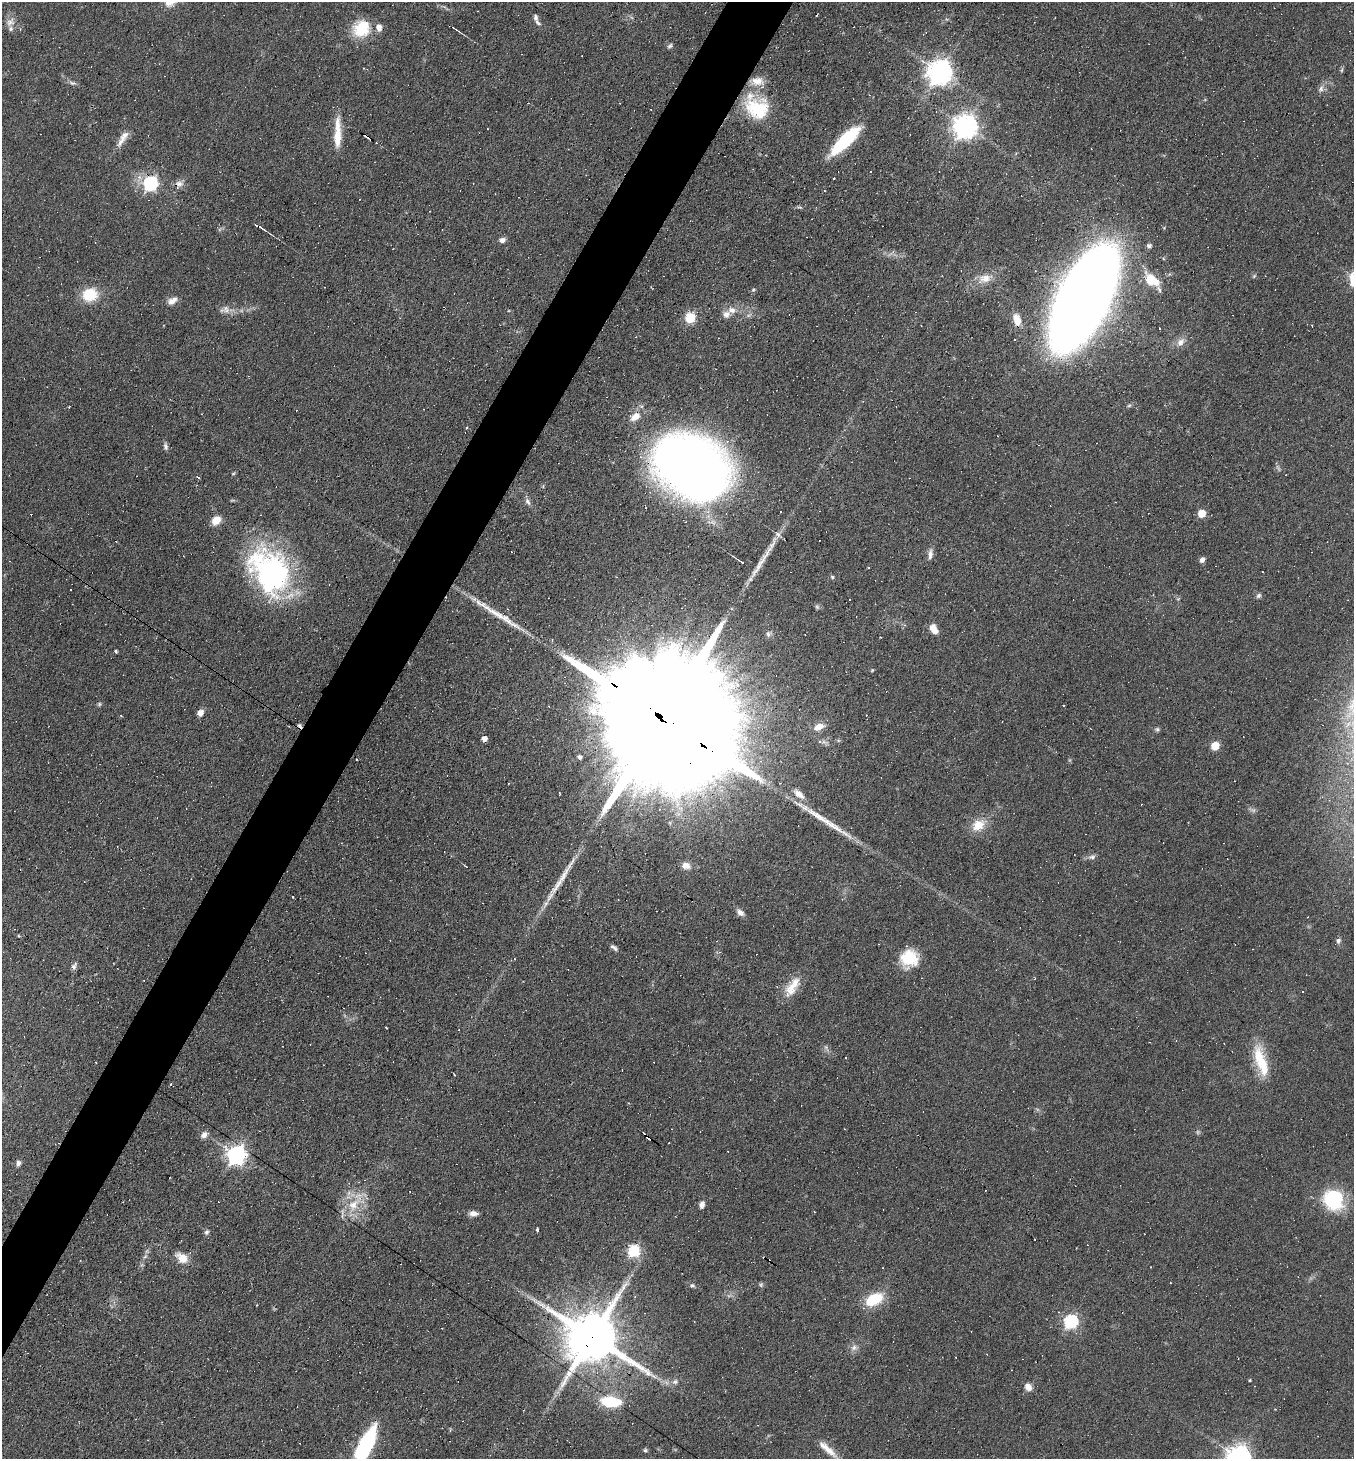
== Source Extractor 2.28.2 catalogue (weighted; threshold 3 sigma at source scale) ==
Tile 7 of 4 x 4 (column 3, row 2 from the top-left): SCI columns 2987-4338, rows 2913-4369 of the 5834 x 5825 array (HDU 1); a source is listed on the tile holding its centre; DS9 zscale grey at full resolution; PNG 1356 x 1461 px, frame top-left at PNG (2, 2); no overlay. Shown black and unused: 4% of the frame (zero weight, under 5 of 9 exposures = <1% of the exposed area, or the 3 px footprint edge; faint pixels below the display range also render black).
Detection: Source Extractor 2.28.2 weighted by HDU 2 'WHT'; one run over the whole footprint, this tile lists its part. Background 0.104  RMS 0.0049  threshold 0.0201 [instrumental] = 3 sigma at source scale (4.09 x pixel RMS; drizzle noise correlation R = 1.36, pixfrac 0.8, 0.05/0.05 arcsec/px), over >= 5 px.
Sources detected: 179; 2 too faint to see at this stretch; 1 inside a brighter object's white glare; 54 cosmic-ray / hot-pixel residue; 3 long thin detections or spike segments (spike, bleed or trail) — not listed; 10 inside a brighter listed object's ellipse — not listed separately; the other 109 listed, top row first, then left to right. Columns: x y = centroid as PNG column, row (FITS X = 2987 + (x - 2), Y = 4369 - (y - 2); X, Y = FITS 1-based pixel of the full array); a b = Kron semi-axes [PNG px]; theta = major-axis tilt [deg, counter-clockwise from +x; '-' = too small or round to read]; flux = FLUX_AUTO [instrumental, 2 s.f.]
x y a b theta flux
536 17 7 5 -78 1.4
11 21 11 9 -34 3.1
453 27 4 2 - 0.34
361 29 21 18 41 17
670 46 7 5 44 0.97
1342 70 6 4 71 0.69
940 72 9 8 - 480
72 83 11 5 -9 1.4
1321 89 11 6 61 2.1
757 109 33 28 -27 25
965 127 8 8 - 440
487 129 3 2 - 0.58
337 134 36 8 88 11
847 138 35 11 44 31
121 142 16 7 55 3.7
150 183 7 6 - 97
179 183 11 9 -17 2.7
262 228 10 3 -34 1.4
502 240 8 6 12 2
1149 246 5 5 - 1.6
1254 276 6 4 46 0.62
985 278 21 12 9 6.5
1151 279 22 13 -37 12
753 290 5 5 - 0.66
90 295 12 10 14 21
1084 298 62 26 64 1700
172 301 13 8 30 3.3
225 310 15 10 12 3.5
732 310 12 9 -10 3.7
690 318 6 5 - 32
1017 319 14 8 -62 5.8
1312 325 2 2 - 0.48
1159 328 3 2 - 0.72
1180 342 13 9 48 3.5
635 416 14 9 21 6.1
727 441 5 5 - 1.3
165 446 10 5 -83 1.4
691 467 60 41 -31 590
233 473 6 4 30 0.56
198 478 4 2 - 0.88
528 502 10 6 -61 1.7
1202 513 5 5 - 13
216 520 13 10 44 5
686 522 4 3 - 0.64
930 554 15 5 85 2.4
1202 560 6 5 - 1.8
742 562 7 3 -32 1
271 572 51 37 -59 110
832 577 6 3 -73 0.67
1259 596 7 5 44 1.1
481 604 33 8 -30 7.7
817 607 7 5 -68 0.87
934 629 11 7 -62 4.7
768 634 8 7 - 1.4
116 651 3 3 - 0.83
872 670 4 4 - 0.47
99 704 5 5 - 0.73
200 713 6 5 - 3.8
661 717 85 26 -35 57000
819 727 13 8 22 4.1
1157 729 7 6 - 0.94
484 739 5 4 - 3.2
1215 746 5 5 - 17
580 757 4 4 - 1.1
799 794 19 8 -39 4.5
978 825 21 15 30 8.6
1092 857 10 7 11 1.7
686 865 9 7 -13 3.7
466 866 5 2 - 0.43
564 875 30 8 61 7.4
740 912 10 7 -49 2.4
19 936 4 3 - 0.43
1338 941 8 6 66 1.4
614 947 9 4 -37 1.5
909 958 22 20 52 15
514 959 4 3 - 0.44
74 965 9 6 55 1.5
792 987 25 14 58 9.5
1302 991 2 2 - 0.32
386 1028 3 2 - 0.71
826 1048 11 5 -65 1.4
1260 1061 39 14 -75 18
171 1085 3 3 - 0.98
204 1135 9 7 36 2.4
648 1137 9 3 -43 4
236 1155 8 7 - 240
18 1163 8 6 76 1.5
1333 1200 27 24 -56 26
354 1204 33 14 55 14
702 1204 9 6 73 1.9
473 1213 10 6 1 2.6
537 1229 4 3 - 2.3
206 1232 7 5 -51 1.2
634 1251 6 6 - 48
145 1256 7 6 - 1.3
182 1258 13 8 -39 7.4
692 1285 7 6 - 1.1
874 1299 15 9 27 21
1071 1321 6 6 - 80
592 1337 16 14 -30 3400
854 1347 10 9 - 2.4
1250 1380 3 3 - 0.51
675 1382 10 7 19 2.2
1028 1387 9 7 -51 3.4
610 1402 23 11 -7 18
366 1444 34 12 64 53
827 1449 33 8 -43 6.9
645 1450 6 5 - 0.88
1238 1457 8 8 - 410
Overlapping masked pixels (flux is a lower limit): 6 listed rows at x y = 150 183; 1084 298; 691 467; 661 717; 648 1137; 592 1337
Isophote crosses this tile's border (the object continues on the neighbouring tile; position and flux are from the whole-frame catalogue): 3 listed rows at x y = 366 1444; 827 1449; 1238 1457